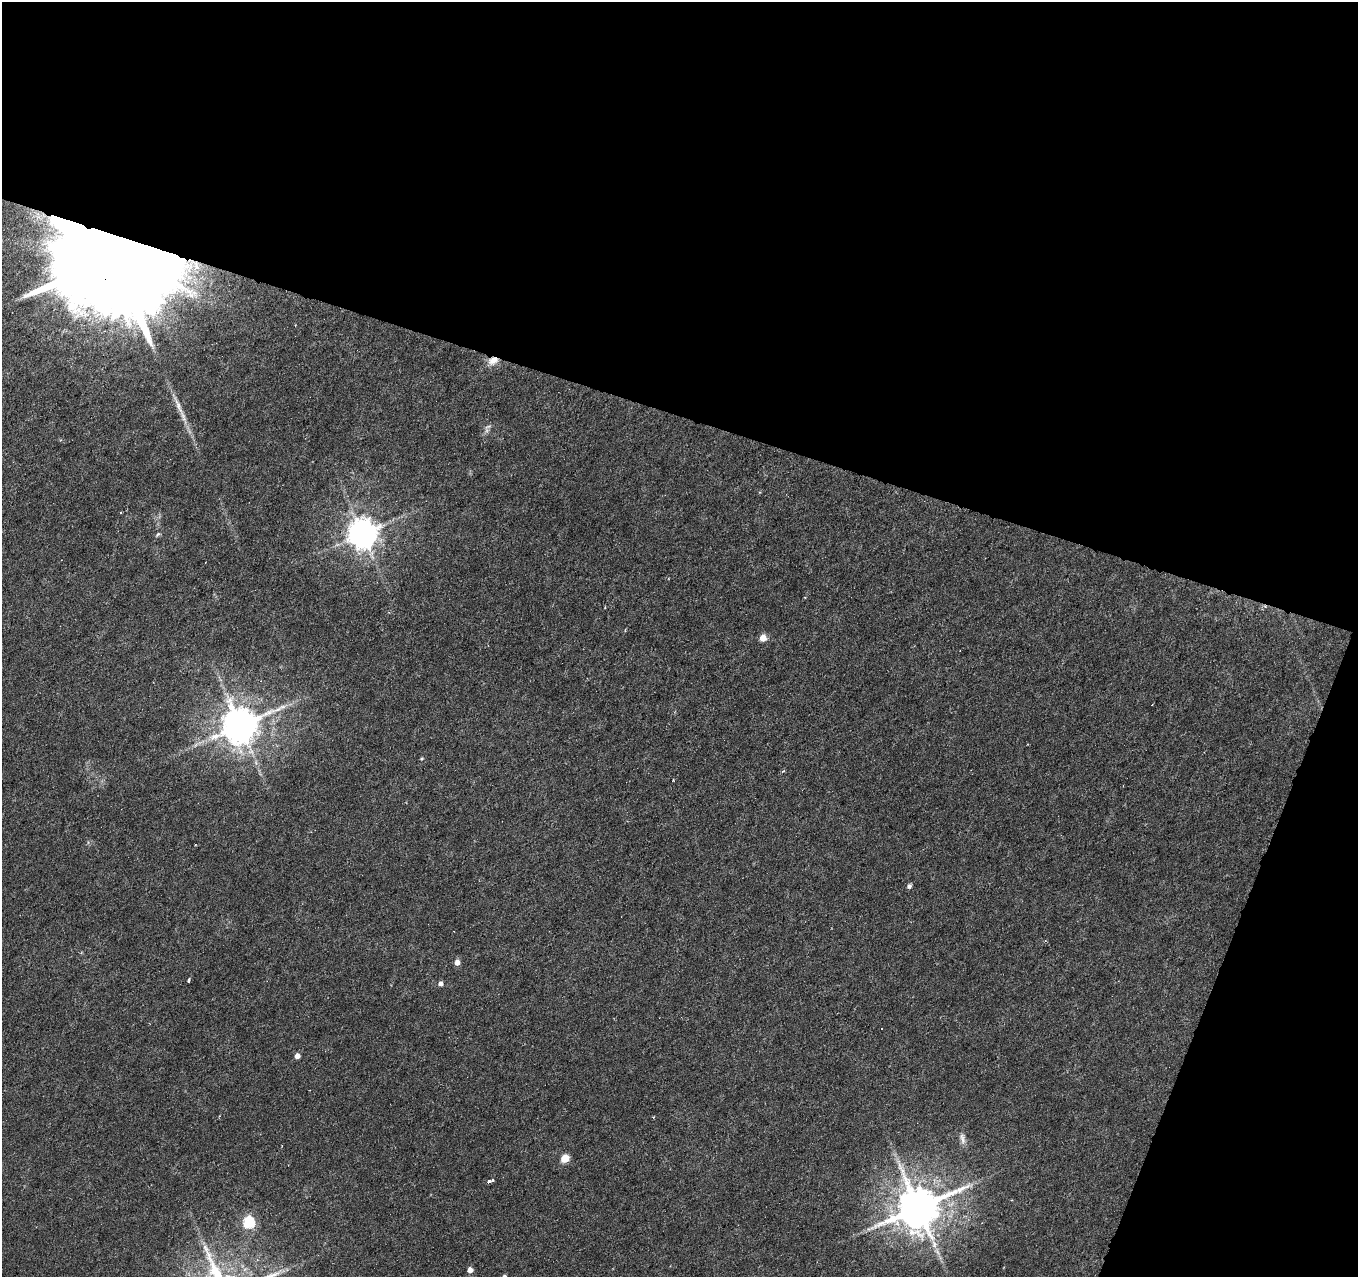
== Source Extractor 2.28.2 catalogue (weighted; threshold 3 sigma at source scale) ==
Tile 2 of 2 x 2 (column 2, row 1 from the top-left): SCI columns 1357-2712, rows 1381-2655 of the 2712 x 2778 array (HDU 1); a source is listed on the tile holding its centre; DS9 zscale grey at full resolution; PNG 1360 x 1279 px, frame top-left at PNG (2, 2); no overlay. Shown black and unused: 37% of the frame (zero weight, under 3 of 6 exposures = <1% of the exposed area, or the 3 px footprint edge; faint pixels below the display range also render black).
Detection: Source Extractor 2.28.2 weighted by HDU 2 'WHT'; one run over the whole footprint, this tile lists its part. Background 0.00976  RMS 0.0018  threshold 0.00743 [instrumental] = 3 sigma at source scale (4.09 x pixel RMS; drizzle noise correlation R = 1.36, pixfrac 0.8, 0.0396/0.0396 arcsec/px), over >= 5 px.
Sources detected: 30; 6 cosmic-ray / hot-pixel residue — not listed; the other 24 listed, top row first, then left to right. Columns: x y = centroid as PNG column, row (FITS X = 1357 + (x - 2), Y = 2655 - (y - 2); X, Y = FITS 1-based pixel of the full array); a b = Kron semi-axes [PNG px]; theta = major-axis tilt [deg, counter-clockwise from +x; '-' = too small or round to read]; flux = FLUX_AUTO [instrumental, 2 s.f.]
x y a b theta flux
113 259 37 23 67 13000
493 361 14 10 21 1.8
178 405 40 6 -65 2.4
488 427 11 4 20 0.45
158 534 9 5 48 0.35
363 534 9 9 - 300
763 638 5 5 - 2.9
240 726 11 10 - 520
195 745 7 4 70 0.35
422 758 5 4 - 0.2
783 771 3 3 - 0.31
909 886 5 5 - 0.58
457 962 5 5 - 1.3
189 980 5 3 - 0.3
440 983 5 5 - 0.75
297 1056 5 5 - 1.1
962 1139 18 6 -80 0.96
282 1146 3 2 - 0.18
565 1158 5 5 - 6.2
493 1180 3 3 - 0.35
489 1181 4 3 - 0.91
918 1208 13 12 - 760
248 1222 6 6 - 18
470 1270 5 4 - 1.4
Overlapping masked pixels (flux is a lower limit): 2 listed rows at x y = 113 259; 493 361